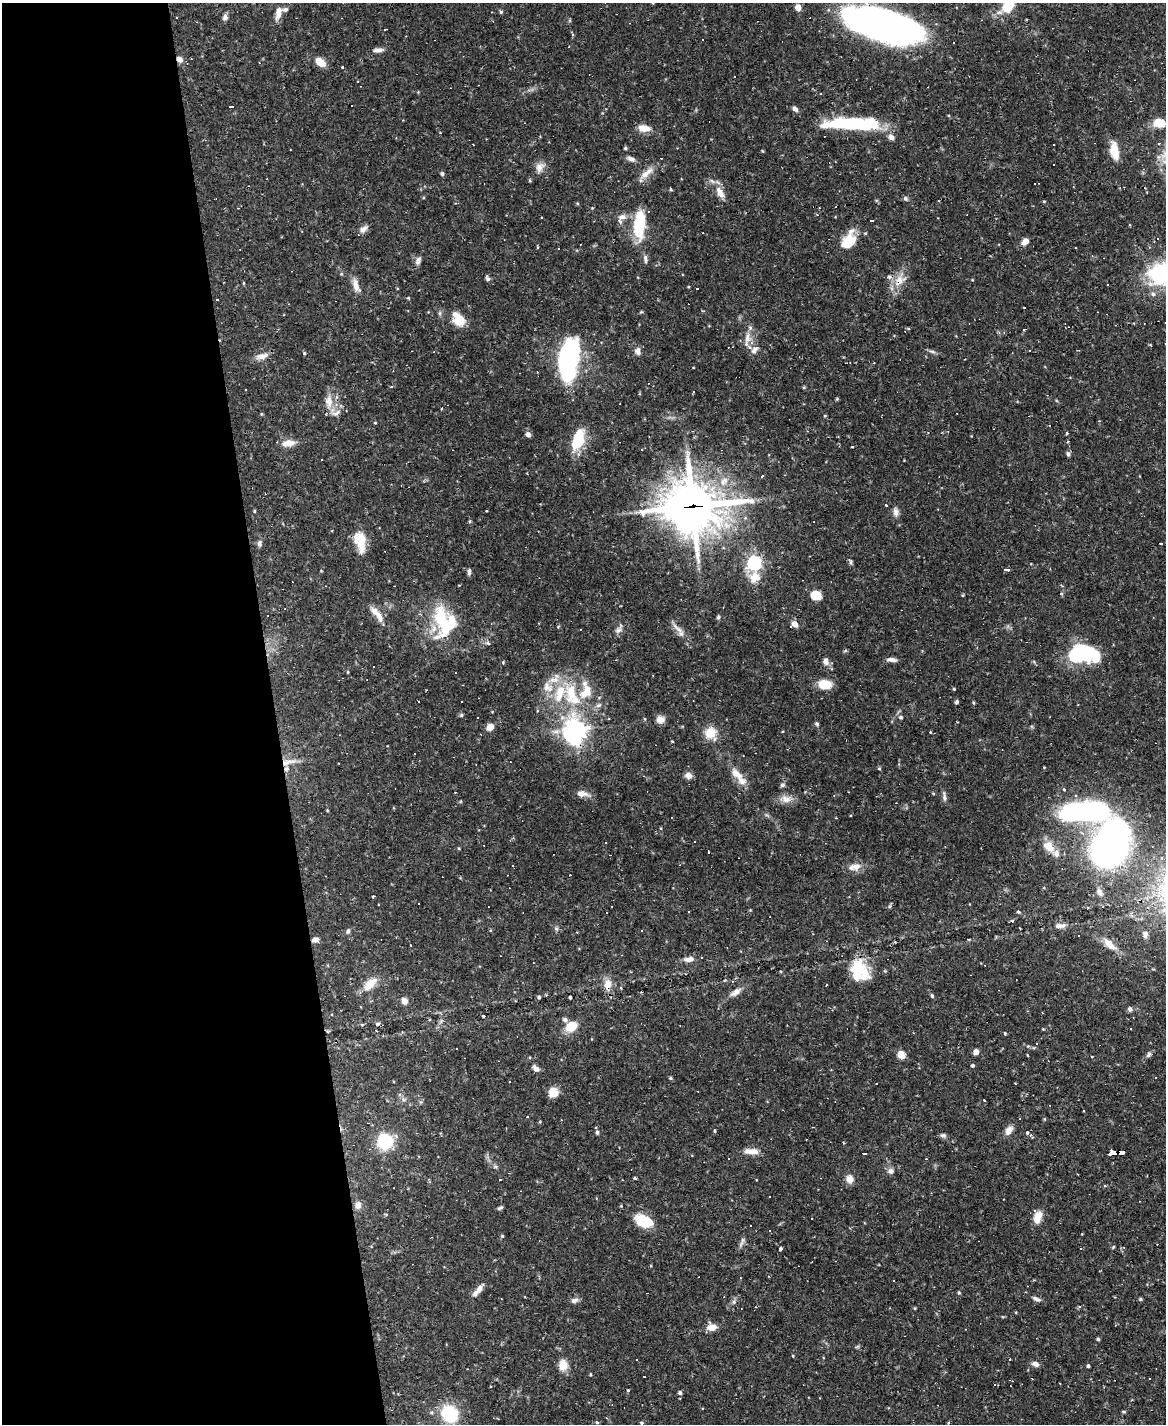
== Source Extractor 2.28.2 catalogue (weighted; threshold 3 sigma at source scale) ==
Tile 5 of 4 x 3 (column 1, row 2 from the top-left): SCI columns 1-1164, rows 1660-3081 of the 4655 x 4634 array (HDU 1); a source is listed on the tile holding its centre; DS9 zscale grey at full resolution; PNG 1168 x 1426 px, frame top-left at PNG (2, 3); no overlay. Shown black and unused: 24% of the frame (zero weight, under 2 of 3 exposures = <1% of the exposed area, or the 3 px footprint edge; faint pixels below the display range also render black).
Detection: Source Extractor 2.28.2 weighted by HDU 2 'WHT'; one run over the whole footprint, this tile lists its part. Background 0.12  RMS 0.0033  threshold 0.0147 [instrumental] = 3 sigma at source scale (4.5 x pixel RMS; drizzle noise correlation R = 1.50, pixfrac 1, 0.05/0.05 arcsec/px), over >= 5 px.
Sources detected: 321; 4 inside a brighter object's white glare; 70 cosmic-ray / hot-pixel residue — not listed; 18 inside a brighter listed object's ellipse — not listed separately; the other 229 listed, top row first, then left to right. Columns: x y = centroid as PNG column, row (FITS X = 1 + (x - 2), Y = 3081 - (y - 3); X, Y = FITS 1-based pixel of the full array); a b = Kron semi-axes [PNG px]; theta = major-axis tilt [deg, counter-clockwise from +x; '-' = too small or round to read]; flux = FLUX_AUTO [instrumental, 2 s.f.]
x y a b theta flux
1008 6 17 10 51 10
798 7 7 6 - 2.2
501 12 4 4 - 0.48
278 13 15 7 78 2.6
225 17 8 6 90 1.1
884 25 70 26 -16 140
385 29 3 3 - 0.45
573 35 4 4 - 0.39
378 50 14 6 4 1.5
180 59 9 7 -43 1.7
320 62 11 7 -37 4.3
259 63 3 3 - 0.22
342 67 3 3 - 0.44
734 76 3 2 - 0.49
358 81 3 2 - 0.29
231 107 4 3 - 21
795 109 7 5 -48 1.1
1160 123 11 8 -4 6.5
852 124 58 11 -1 30
644 128 15 8 -7 3.2
891 137 9 7 -53 1.4
625 148 5 4 - 0.42
1114 151 14 6 -80 8.8
631 159 11 6 -20 1.4
1054 165 2 2 - 0.31
539 167 14 10 73 2.4
647 173 25 8 41 3.2
442 174 6 5 - 0.55
530 180 5 3 - 0.37
671 189 5 3 - 0.36
720 193 17 9 -58 3.5
423 197 5 3 - 0.32
905 199 7 6 - 0.67
1044 201 4 4 - 0.32
817 215 4 3 - 0.31
622 216 13 6 2 1.7
541 218 3 2 - 0.37
871 221 3 3 - 11
639 225 32 11 86 15
363 229 12 7 38 1.6
1157 239 4 4 - 0.48
848 241 22 13 58 8.4
1025 241 10 6 43 2.1
645 259 12 5 -80 0.97
418 261 10 7 70 1.4
487 277 9 4 -75 0.89
899 281 20 12 36 4.8
356 285 18 8 -73 2.8
697 289 3 2 - 0.27
1153 294 8 7 - 1.1
459 319 17 12 -50 5.8
747 338 18 8 84 3.2
754 350 12 8 41 1.9
638 351 10 7 -75 1.5
932 351 11 3 -15 0.79
304 353 4 4 - 0.34
262 356 18 8 14 2.5
568 360 35 14 83 67
804 387 5 4 - 0.36
693 392 3 3 - 0.86
837 399 4 4 - 0.35
329 402 21 11 -88 3.9
825 416 5 3 - 0.28
375 423 4 3 - 0.27
1066 433 3 3 - 0.77
528 435 6 5 - 1.3
578 439 25 12 72 11
288 443 17 9 10 3.2
1068 454 7 5 -71 0.7
322 459 3 2 - 0.32
762 476 4 3 - 0.53
886 505 3 3 - 1.6
692 506 25 21 -6 850
254 511 4 4 - 0.34
896 512 12 7 -81 1.5
470 521 5 4 - 0.51
259 543 9 6 90 1
1161 543 4 3 - 1
361 545 31 11 -63 6
851 562 6 4 -90 0.56
754 563 6 6 - 70
1006 569 3 3 - 6.1
469 572 9 4 89 0.8
755 577 18 16 -11 5.1
1061 594 4 3 - 0.41
816 595 9 7 -29 8.4
963 595 5 3 - 0.27
379 616 19 8 -66 2.9
718 617 5 4 - 0.52
442 621 44 18 -81 19
795 624 7 5 -58 2
678 629 23 5 -42 2.3
618 630 12 7 34 1.4
488 643 6 5 - 0.6
1077 656 15 10 59 32
891 660 13 5 -4 1.5
826 661 8 6 -59 2
503 662 4 4 - 0.34
373 666 2 2 - 0.3
348 672 4 3 - 0.3
825 684 15 10 -8 5.6
548 687 17 13 -48 4
954 689 3 3 - 0.55
571 692 32 16 82 13
956 702 5 4 - 0.66
973 703 5 3 - 0.32
461 715 5 5 - 0.51
901 717 6 5 - 0.62
660 719 10 9 - 2
817 724 5 5 - 0.56
490 727 6 6 - 3.1
575 730 10 8 -90 190
930 732 3 3 - 0.36
710 733 13 12 - 6.2
672 741 4 2 - 0.24
289 762 24 6 12 3
879 768 4 4 - 0.39
286 769 7 6 - 1.1
736 774 17 9 -42 3.8
688 776 8 7 - 1.7
782 785 7 6 - 0.74
1064 789 4 4 - 0.41
582 794 17 7 -9 2.2
834 796 3 3 - 0.32
944 797 14 5 -83 1.1
786 799 17 10 -2 2.8
327 810 3 3 - 0.3
1111 843 62 41 73 90
1049 847 14 9 -44 5
709 853 3 3 - 7.7
855 867 18 10 9 3
373 896 4 2 - 0.28
889 906 6 4 88 0.47
750 910 4 4 - 0.26
689 911 2 2 - 0.27
1018 912 5 4 - 0.48
1060 925 15 7 2 1.8
556 929 7 5 -69 0.66
641 930 3 3 - 0.84
348 931 7 5 64 0.71
1145 934 10 7 83 1.4
315 940 8 5 26 1.3
895 942 2 2 - 0.31
1109 944 22 9 -42 4
410 945 2 2 - 0.27
689 959 14 7 6 2.1
858 967 34 18 -35 12
732 981 4 3 - 0.4
370 984 22 10 46 4.7
608 984 15 9 87 3.5
826 985 3 2 - 0.2
736 992 17 7 35 2.2
932 996 6 4 -73 0.54
539 997 4 4 - 0.47
570 997 3 3 - 0.49
404 1001 8 7 - 1.6
1130 1009 7 6 - 0.7
483 1016 3 3 - 0.47
565 1019 7 6 - 0.81
362 1024 4 4 - 0.66
571 1027 11 8 34 7.6
1043 1029 4 3 - 0.28
1005 1033 3 3 - 0.46
976 1052 6 5 - 1.4
901 1054 9 8 - 2.7
1149 1055 8 5 52 0.8
972 1066 4 4 - 0.57
536 1068 10 6 -48 1.4
1156 1077 3 2 - 0.21
670 1078 5 4 - 0.44
509 1082 3 2 - 0.22
1015 1084 3 2 - 0.29
553 1092 10 9 - 3.8
984 1100 3 3 - 0.48
1084 1111 3 3 - 0.43
527 1117 3 2 - 0.22
1045 1119 5 3 - 0.31
540 1122 4 3 - 0.28
1009 1130 13 8 53 2.2
715 1131 4 4 - 0.45
597 1132 6 5 - 0.61
1027 1132 4 3 - 0.44
943 1135 9 6 -13 0.78
385 1141 19 18 - 12
844 1143 4 3 - 0.29
751 1151 19 8 -2 3
1112 1152 8 3 9 21
1121 1152 5 3 - 11
864 1154 4 3 - 8.4
729 1159 2 2 - 0.34
495 1167 6 4 18 0.49
891 1171 9 7 -9 1.4
635 1178 3 3 - 0.5
500 1179 2 2 - 0.25
850 1179 11 9 -67 2.4
358 1205 10 8 71 1.7
500 1208 8 4 25 0.58
1038 1217 15 9 71 3.6
643 1219 26 15 -20 7.4
811 1219 3 2 - 0.29
770 1230 3 3 - 0.58
502 1236 5 4 - 0.38
742 1242 17 4 65 1.1
780 1249 4 3 - 0.87
740 1278 3 2 - 0.22
478 1290 21 6 51 2.3
959 1293 5 4 - 0.43
501 1298 3 2 - 0.24
1036 1299 13 5 -25 1.1
1140 1299 5 4 - 0.42
574 1300 10 6 21 1.2
734 1302 7 5 70 0.81
712 1327 9 8 - 3.2
1098 1339 5 4 - 0.43
793 1356 4 3 - 0.25
1010 1359 3 2 - 0.25
1035 1364 9 6 -20 1.5
563 1365 13 11 -81 3.6
1088 1366 4 3 - 0.5
590 1374 4 3 - 0.31
995 1385 4 2 - 0.31
628 1390 3 3 - 0.49
680 1393 5 5 - 0.75
1123 1412 6 3 -1 0.38
450 1414 18 15 -50 16
606 1418 4 3 - 0.25
597 1422 4 3 - 0.75
641 1423 4 4 - 0.46
948 1423 4 3 - 0.28
Overlapping masked pixels (flux is a lower limit): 11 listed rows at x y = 180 59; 852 124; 899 281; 692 506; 575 730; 289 762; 286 769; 315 940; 608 984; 1112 1152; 1121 1152
Isophote crosses this tile's border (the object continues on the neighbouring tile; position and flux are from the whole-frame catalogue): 2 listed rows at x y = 1008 6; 884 25